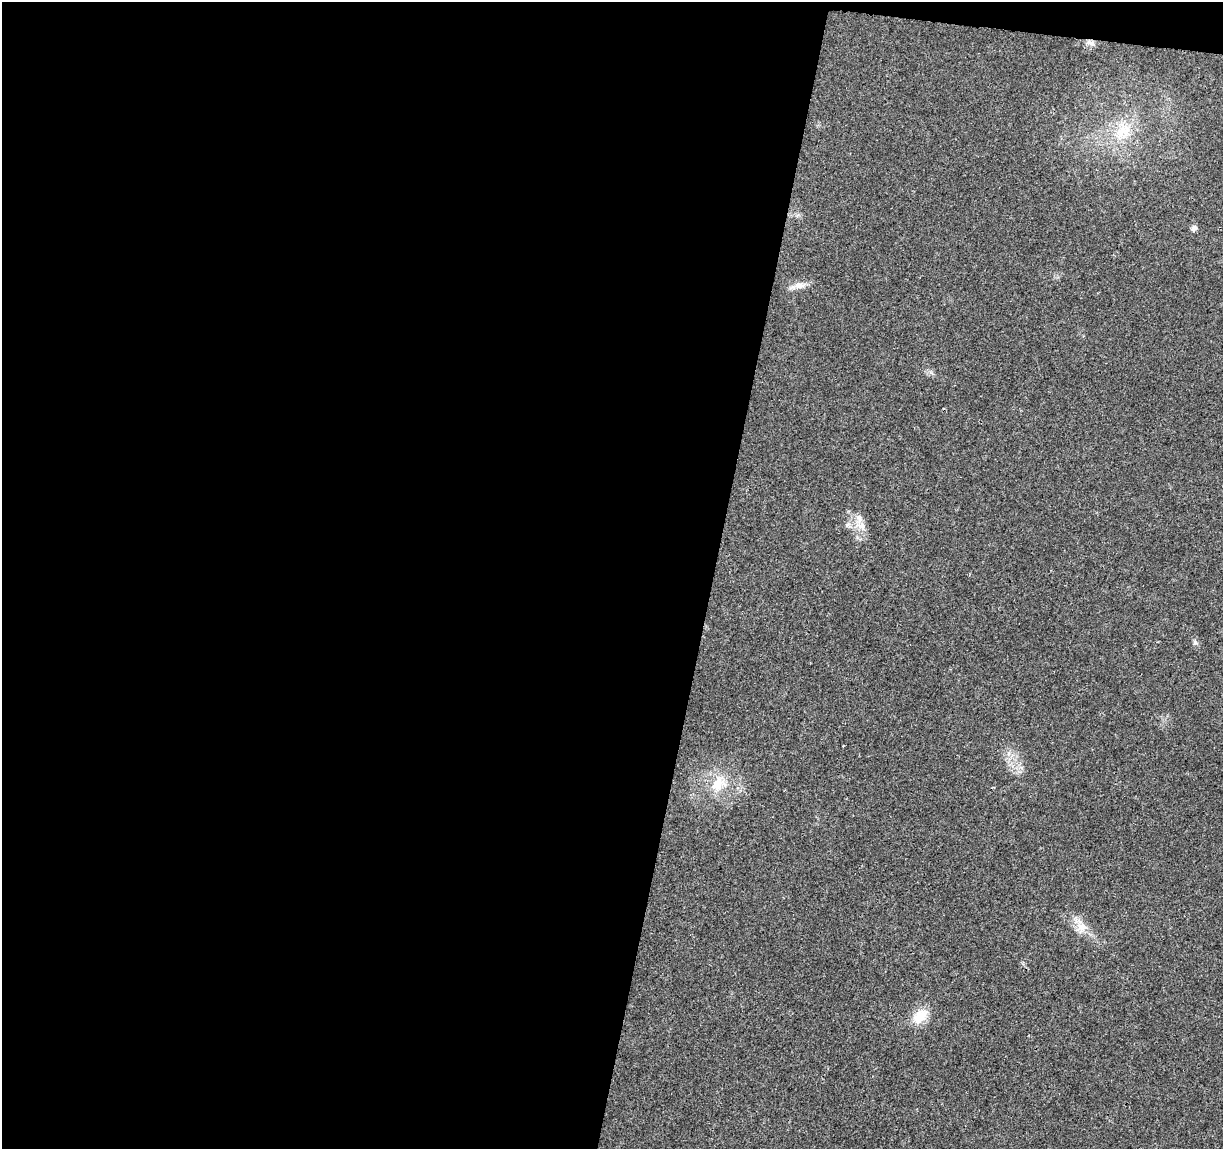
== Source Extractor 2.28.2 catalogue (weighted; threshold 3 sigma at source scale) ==
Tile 1 of 4 x 4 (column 1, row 1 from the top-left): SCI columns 6-1226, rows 3672-4818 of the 4900 x 5106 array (HDU 1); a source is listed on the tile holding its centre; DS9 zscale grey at full resolution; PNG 1225 x 1151 px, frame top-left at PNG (2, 2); no overlay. Shown black and unused: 59% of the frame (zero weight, under 3 of 4 exposures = <1% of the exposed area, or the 3 px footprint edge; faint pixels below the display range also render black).
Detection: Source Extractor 2.28.2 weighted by HDU 2 'WHT'; one run over the whole footprint, this tile lists its part. Background 0.0199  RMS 0.0029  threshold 0.0128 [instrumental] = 3 sigma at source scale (4.5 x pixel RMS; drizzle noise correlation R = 1.50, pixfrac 1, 0.0396/0.0396 arcsec/px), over >= 5 px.
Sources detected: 11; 1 inside a brighter listed object's ellipse — not listed separately; the other 10 listed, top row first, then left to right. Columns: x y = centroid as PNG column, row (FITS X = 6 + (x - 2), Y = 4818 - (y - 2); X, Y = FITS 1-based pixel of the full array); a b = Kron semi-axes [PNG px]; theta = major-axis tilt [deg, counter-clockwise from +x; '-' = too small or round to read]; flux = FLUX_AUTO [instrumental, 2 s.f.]
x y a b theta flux
1090 43 13 5 -21 1
1123 131 26 19 78 9
1194 228 8 7 - 0.91
800 285 18 9 6 2.3
847 525 6 6 - 0.73
861 526 12 10 -35 2.4
1195 642 8 6 -88 0.68
718 784 23 16 53 6.6
1082 927 15 14 - 3.5
920 1016 22 15 41 5.4